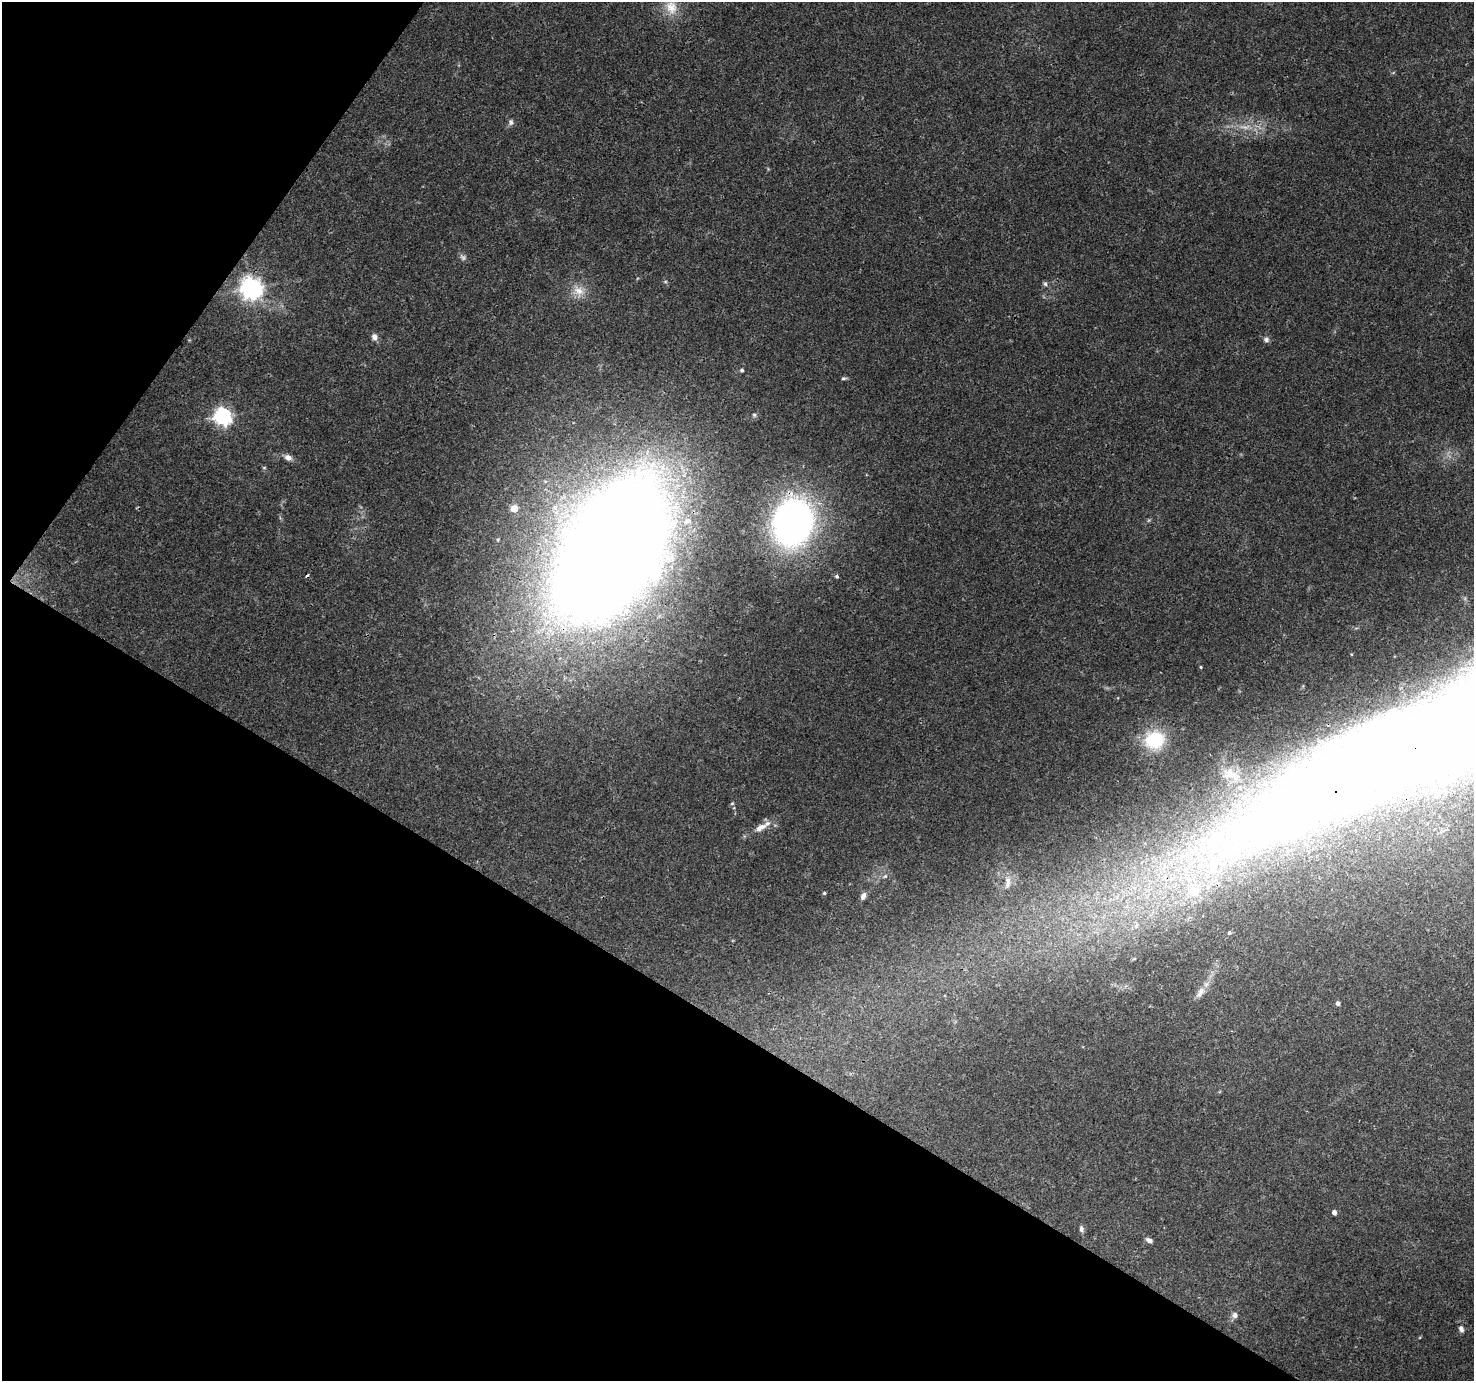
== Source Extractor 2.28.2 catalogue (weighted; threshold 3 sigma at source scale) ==
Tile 9 of 4 x 4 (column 1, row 3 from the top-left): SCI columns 2-1473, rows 1570-2948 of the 5899 x 5963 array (HDU 1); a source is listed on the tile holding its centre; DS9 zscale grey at full resolution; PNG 1476 x 1383 px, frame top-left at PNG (2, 2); no overlay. Shown black and unused: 32% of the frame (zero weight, under 3 of 4 exposures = <1% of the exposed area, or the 3 px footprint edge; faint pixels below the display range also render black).
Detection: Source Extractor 2.28.2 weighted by HDU 2 'WHT'; one run over the whole footprint, this tile lists its part. Background 0.0309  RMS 0.0027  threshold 0.0121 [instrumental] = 3 sigma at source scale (4.5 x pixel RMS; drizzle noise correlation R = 1.50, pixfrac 1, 0.0396/0.0396 arcsec/px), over >= 5 px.
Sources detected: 41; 2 too faint to see at this stretch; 2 inside a brighter object's white glare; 1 cosmic-ray / hot-pixel residue — not listed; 1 inside a brighter listed object's ellipse — not listed separately; the other 35 listed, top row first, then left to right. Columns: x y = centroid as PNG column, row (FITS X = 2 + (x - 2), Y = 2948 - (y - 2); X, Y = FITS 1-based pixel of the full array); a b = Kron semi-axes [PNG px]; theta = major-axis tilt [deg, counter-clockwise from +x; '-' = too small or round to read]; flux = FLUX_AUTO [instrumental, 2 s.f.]
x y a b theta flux
671 7 20 16 -73 5.3
511 122 8 6 79 0.82
1045 284 7 5 79 0.59
251 288 8 8 - 200
578 291 17 14 -44 3.6
374 337 9 7 -64 1.2
1266 340 8 7 - 0.85
742 370 5 5 - 0.48
844 378 7 4 4 0.49
754 415 5 5 - 0.5
223 416 7 7 - 100
288 457 9 7 -19 1.5
264 468 5 3 - 0.27
514 508 5 5 - 5.1
793 522 37 30 75 140
616 560 116 65 66 950
837 576 4 4 - 0.54
1154 740 24 21 10 13
1451 761 15 14 - 53
1437 794 10 8 69 1.7
732 803 5 5 - 0.34
761 827 21 8 31 3
1008 882 19 7 86 2.1
1193 891 22 16 30 9.6
824 893 4 4 - 0.33
863 896 9 6 67 1
1136 926 8 6 62 1.1
1229 933 5 4 - 0.4
1200 992 19 8 54 2.2
1338 1003 5 5 - 0.73
1334 1212 5 4 - 0.98
1081 1229 8 6 -73 0.75
1149 1240 8 5 -25 0.99
1235 1315 8 7 - 1.1
1461 1329 8 6 -74 1.1
Overlapping masked pixels (flux is a lower limit): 2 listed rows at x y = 793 522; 616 560